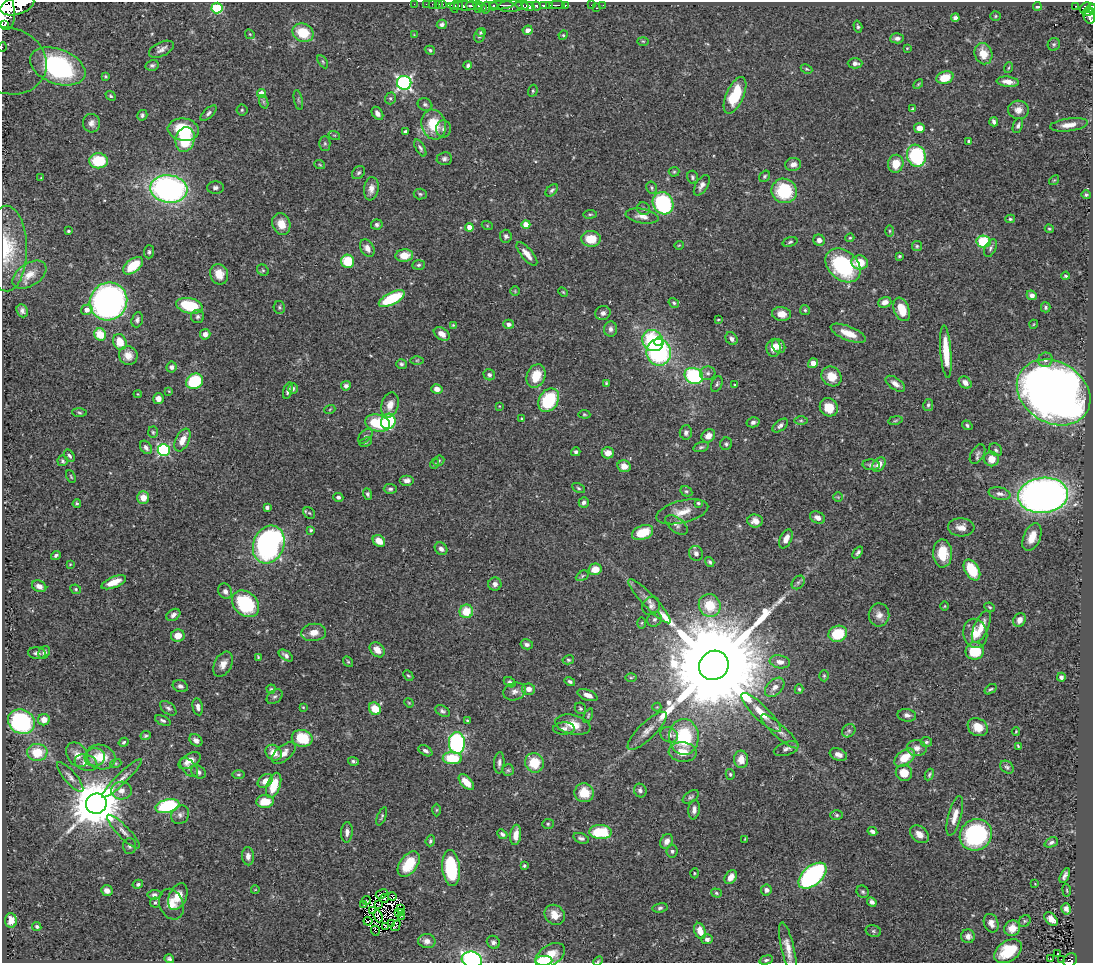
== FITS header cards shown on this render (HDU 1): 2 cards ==
NAXIS1  =                 1091
NAXIS2  =                  961

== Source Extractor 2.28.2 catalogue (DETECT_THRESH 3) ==
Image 1091 x 961 px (HDU 1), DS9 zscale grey, 1 PNG px = 1 image px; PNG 1095 x 965 px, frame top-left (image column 1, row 961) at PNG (2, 2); each listed source drawn as its Kron ellipse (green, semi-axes under 4 px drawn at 4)
Background 0.421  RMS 0.019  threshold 0.0581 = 3 sigma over >= 5 px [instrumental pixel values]
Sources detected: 503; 7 with non-positive FLUX_AUTO (blend fragments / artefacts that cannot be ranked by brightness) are neither listed nor drawn; the other 496 listed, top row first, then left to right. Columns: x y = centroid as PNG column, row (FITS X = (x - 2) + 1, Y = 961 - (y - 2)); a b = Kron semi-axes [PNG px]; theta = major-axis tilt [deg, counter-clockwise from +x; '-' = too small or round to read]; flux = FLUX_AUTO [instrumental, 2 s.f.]
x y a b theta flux
414 4 2 2 - 7.4
426 4 2 2 - 5
432 4 2 2 - 7.7
439 4 3 2 - 20
443 4 2 2 - 7.6
17 5 17 9 18 2300
458 5 4 3 - 48
501 5 12 4 3 140
522 5 6 2 -8 200
544 5 4 3 - 220
557 5 8 2 0 110
565 5 3 3 - 62
591 5 2 2 - 7.2
603 5 2 2 - 4
464 6 17 4 -2 260
471 6 6 3 -3 270
480 6 7 3 -29 71
493 6 4 3 - 140
511 6 12 6 4 340
528 6 7 4 -14 410
536 6 5 3 - 230
549 6 3 3 - 92
1037 6 4 3 - 3
1076 6 3 2 - 32
455 7 6 2 -88 94
217 8 5 5 - 110
486 8 6 3 81 150
597 8 2 2 - 0.78
1085 8 6 4 43 150
1091 8 5 4 - 140
478 9 3 2 - 46
5 11 19 9 -84 2500
1089 12 5 3 - 170
995 16 5 4 - 1.6
1089 16 8 5 -77 310
955 18 4 4 - 4
5 24 2 2 - 3500
442 24 5 4 - 4.2
858 27 6 4 -73 2
528 30 5 4 - 6.5
481 32 5 4 - 2.2
303 33 11 8 -23 38
250 34 5 4 - 1.5
414 35 4 4 - 0.99
563 35 5 4 - 1.5
479 36 7 5 75 2.6
897 38 7 5 4 5
643 41 5 3 - 1.3
1054 44 6 6 - 2.3
2 47 4 2 - 5.7
907 48 3 3 - 0.99
161 49 13 7 25 6.7
430 50 5 4 - 2.3
983 54 11 8 -70 19
9 61 38 33 -22 91
323 62 7 4 -59 2.1
855 63 7 5 -1 4.6
152 65 7 5 12 3
468 65 4 3 - 2.8
58 66 29 17 -20 350
1008 68 5 3 - 1.4
806 69 6 4 -26 1.7
105 76 3 3 - 1.6
945 78 9 6 18 28
1008 82 11 5 -6 9
404 83 7 7 - 300
918 84 6 3 46 1.4
533 91 6 4 72 1.9
261 94 4 4 - 20
735 95 20 8 66 50
111 96 5 4 - 1.8
390 98 6 5 - 2.3
298 100 10 3 -79 1.9
264 102 7 4 -71 2.3
425 105 7 6 - 3.1
912 109 4 3 - 1.8
242 110 5 5 - 2
1018 110 10 9 - 9.8
208 113 10 4 42 3.8
377 113 7 5 -55 6.3
142 115 5 5 - 3.1
994 122 5 3 - 3
92 123 9 8 - 6.6
434 124 15 12 -72 43
1069 125 19 6 7 14
1018 126 8 4 69 3.6
919 128 5 5 - 10
443 129 8 7 - 4.5
183 130 15 11 -6 55
405 131 4 3 - 2.5
334 135 6 3 -18 1.5
185 140 12 9 75 67
969 141 4 3 - 2.6
325 143 7 5 -89 2.4
420 148 9 4 -60 3.1
916 156 11 9 -72 110
444 159 8 6 5 3.6
98 161 9 7 -1 50
793 164 8 6 10 7.3
896 164 9 7 77 21
320 165 5 3 - 1.4
674 172 5 5 - 1.8
359 173 7 5 44 2.8
764 176 6 5 - 2.2
692 177 6 5 - 2.5
41 178 4 4 - 1
1054 180 5 4 - 1.6
702 185 11 6 59 6.4
652 187 6 5 - 2.3
215 188 8 6 1 4
169 189 19 13 -7 380
371 189 12 7 82 8.4
552 190 7 4 45 2.7
784 191 13 12 - 74
420 194 6 5 - 2.4
1086 195 5 4 - 2.1
663 203 11 10 - 160
644 209 7 6 - 3.2
590 214 6 3 8 1.6
642 216 17 7 -10 10
1010 219 5 4 - 1.7
281 224 11 8 -69 16
526 224 4 4 - 19
377 225 6 5 - 3.5
487 225 5 3 - 1.2
469 227 4 4 - 12
1049 229 4 3 - 1.6
69 231 3 3 - 1.9
890 231 6 4 -90 1.6
506 236 6 6 - 3.8
850 238 4 4 - 1.5
591 239 10 8 -2 26
819 240 6 5 - 6.5
790 242 7 4 17 2.4
984 242 7 6 - 68
679 245 5 3 - 1
917 246 5 5 - 1.9
367 248 9 6 -60 8.4
990 248 9 5 65 3.3
7 249 43 20 -90 58
149 252 6 5 - 2.4
527 254 14 5 -50 12
404 256 9 6 7 19
899 256 4 3 - 1.6
348 261 6 6 - 46
860 262 8 7 - 25
419 265 6 5 - 2.5
843 265 20 14 -42 130
133 266 11 6 38 42
263 270 6 5 - 1.9
219 274 10 9 - 18
29 275 19 11 33 19
1065 276 4 3 - 1.9
515 291 5 4 - 1.8
563 292 6 3 -44 1.4
1032 295 5 4 - 5.2
392 299 14 6 27 68
108 301 19 18 - 490
885 302 7 5 18 8.4
674 303 5 4 - 2.1
189 306 13 7 -13 57
279 307 6 5 - 2.2
1046 307 5 4 - 2.3
902 309 12 7 -68 27
87 310 6 5 - 8.8
805 310 5 5 - 2
22 311 7 5 -67 4.7
603 313 8 7 - 4.6
781 314 9 7 -7 11
198 316 6 6 - 3.4
137 320 8 5 71 3.5
718 320 4 2 - 1.2
509 324 5 4 - 4.5
1034 324 4 3 - 1
453 325 4 4 - 1.2
611 329 8 6 87 4.9
848 333 19 7 -23 21
100 334 6 5 - 29
205 334 5 5 - 6.1
442 334 8 5 -32 8.7
732 339 7 5 -50 5.3
653 341 11 10 - 92
120 342 8 6 -66 23
659 342 4 4 - 22
779 346 7 6 - 8.7
774 348 9 7 86 11
659 352 13 12 - 210
946 352 26 5 -85 35
128 355 9 9 - 11
417 360 6 4 1 2.1
1045 360 7 7 - 5
813 363 5 4 - 11
401 364 5 5 - 2.8
172 367 5 5 - 4.1
708 373 8 7 - 4.3
489 375 6 5 - 3.4
536 376 12 9 69 30
694 376 9 8 - 120
831 376 10 9 - 20
195 381 9 7 36 83
965 382 7 5 -41 7.7
606 383 3 3 - 1.4
717 384 8 5 67 2.7
895 384 11 6 -35 7.8
735 385 4 3 - 1.4
346 386 5 4 - 4.3
293 389 5 4 - 2.2
437 389 5 4 - 7.4
169 391 3 3 - 1
288 391 8 4 73 4
1054 392 39 30 -31 1500
138 394 4 4 - 1.1
158 399 5 5 - 8.2
549 400 12 9 57 75
390 405 13 8 73 14
928 405 6 5 - 2.7
499 406 3 3 - 0.92
829 407 9 8 - 26
330 409 5 3 - 1.4
79 413 7 3 -2 2.1
584 414 6 4 -6 1.6
522 419 4 3 - 1.5
895 420 7 3 10 1.7
388 421 8 7 - 80
801 421 6 4 0 2.2
753 422 6 5 - 4.2
378 423 12 8 -15 56
780 425 9 5 38 4.4
967 425 5 4 - 2.6
153 432 6 4 -86 2
686 433 7 6 - 3.8
365 436 9 5 46 3.4
708 436 7 6 - 9.3
182 440 12 6 64 15
366 442 6 4 25 1.6
726 444 6 6 - 2.7
146 447 7 5 -56 5.5
701 447 8 5 15 2.7
164 450 6 6 - 160
996 450 7 6 - 2.6
576 452 5 4 - 2.8
608 453 6 5 - 13
977 454 10 6 58 4.1
69 456 6 4 -54 2.8
991 459 7 7 - 16
63 461 5 5 - 2.2
439 461 6 5 - 2
434 464 5 3 - 1.2
879 464 8 5 52 9.8
871 465 8 5 -4 3.7
624 466 7 6 - 13
71 477 6 3 -63 1.6
407 481 7 5 0 5.8
578 488 7 4 -28 2.2
390 489 6 5 - 2.9
686 491 6 5 - 2.1
368 494 5 4 - 2.5
1000 494 11 6 -13 6.1
1043 495 25 17 7 910
338 497 5 4 - 3.6
838 497 5 5 - 1.7
143 498 6 6 - 16
584 502 5 5 - 4
77 503 4 3 - 2.1
698 503 4 3 - 2
267 507 4 4 - 3.1
682 512 26 11 14 20
309 513 6 5 - 2.1
817 518 8 6 -27 7.9
755 521 7 6 - 7.7
676 525 13 7 -38 5.5
961 527 13 9 -2 11
311 530 4 3 - 1.9
643 533 11 7 21 34
1032 537 15 8 67 17
786 539 10 5 65 11
379 541 7 5 -40 15
269 545 19 15 68 360
441 549 7 5 -47 6.2
858 552 7 4 52 2.9
696 553 7 7 - 5.2
942 553 14 9 -89 30
56 555 5 3 - 2.7
710 562 5 3 - 2.3
70 564 4 3 - 1.1
595 569 6 5 - 16
972 570 11 7 -59 45
582 576 7 4 31 2.1
114 582 13 5 22 17
798 582 7 6 - 3
495 584 6 6 - 5.8
39 586 7 5 -27 7.3
76 589 5 4 - 1.8
225 591 8 6 -62 4.9
649 601 30 6 -46 13
245 604 15 11 -44 94
710 605 11 10 - 37
651 606 9 8 - 5.6
945 606 5 3 - 1.1
990 607 5 3 - 1.5
466 611 7 6 - 29
173 615 7 5 34 4.9
879 615 11 10 - 9.3
654 619 8 7 - 4.4
1019 620 7 6 - 7.3
642 623 5 4 - 1.4
981 627 17 7 66 17
314 632 12 8 7 13
975 633 15 12 -77 18
838 634 9 8 - 51
178 636 7 6 - 17
527 644 6 5 - 4.1
377 650 8 6 -46 11
975 651 9 9 - 42
44 652 7 5 59 3.8
37 653 9 6 -6 3.8
286 655 8 4 -34 4.4
258 657 4 3 - 1.3
568 660 6 4 10 2.1
348 662 6 4 -53 1.7
780 662 10 6 -10 9.2
223 664 13 8 62 10
714 665 15 14 - 56000
408 676 6 4 -46 1.9
824 676 5 4 - 1.9
1061 677 4 4 - 3.6
631 678 6 4 0 1.7
510 682 6 4 -30 3.1
570 682 5 4 - 2.7
180 686 8 6 -19 4.1
775 687 11 7 44 8.7
271 689 4 4 - 1.5
528 689 6 5 - 7.4
799 689 5 4 - 2
990 689 7 4 35 2.1
514 691 11 8 16 7.2
588 695 10 5 -20 8.3
275 697 9 6 37 3.4
409 703 5 4 - 1.3
198 707 8 5 -78 4.8
303 707 4 4 - 1.2
657 707 4 4 - 1.3
168 708 9 5 -38 3.7
580 708 6 5 - 2.2
375 709 6 5 - 28
442 711 8 5 -28 3
761 712 27 7 -45 19
907 715 9 6 -9 5.1
588 716 7 4 65 1.8
44 720 6 5 - 11
163 720 8 4 -23 3.1
467 720 4 4 - 1.5
21 722 14 12 -25 180
573 725 18 9 -12 20
978 727 10 8 -30 17
564 728 11 6 2 4.7
647 731 26 8 44 13
780 731 24 6 -42 10
849 731 7 6 - 3.4
1016 731 4 3 - 1.6
669 735 9 7 -28 6.1
146 736 5 4 - 2.4
684 737 18 15 -88 82
302 738 10 8 -11 47
196 740 7 5 -40 6.4
124 742 5 4 - 2
926 742 5 5 - 2.7
457 743 11 8 -89 220
1018 746 4 2 - 1.6
917 748 10 8 -6 7.5
786 749 13 6 18 5.5
425 751 7 4 -30 4.3
37 752 10 8 -1 35
683 752 14 9 -3 18
274 753 9 7 -39 14
284 753 14 7 41 11
77 755 13 10 -56 12
838 755 9 6 -20 7.6
95 757 10 9 - 10
101 757 15 12 -18 28
452 758 10 6 -1 48
905 758 12 7 38 30
741 759 9 7 -88 13
190 761 12 7 31 13
353 761 5 4 - 2.7
86 763 11 8 -18 9.8
116 763 5 3 - 1.4
499 763 11 5 86 4.6
534 763 10 9 - 37
1007 767 7 5 -39 3
189 768 11 6 -50 6
508 770 6 5 - 2.2
199 772 8 6 -35 4.5
904 773 8 8 - 20
730 774 5 4 - 2.1
238 775 6 3 0 1.6
929 775 6 4 62 2.4
70 777 19 6 -49 6.8
122 778 27 5 44 10
265 781 8 6 36 11
466 782 9 5 -47 18
274 785 13 6 71 34
640 790 7 6 - 3.7
121 791 10 9 - 10
584 793 10 9 - 26
691 797 9 5 33 2.9
265 801 8 6 5 29
96 804 10 10 - 6700
168 806 12 6 14 120
436 810 6 4 89 1.6
694 810 10 5 83 5.8
180 815 10 8 48 5.9
837 815 6 5 - 2.1
382 816 9 4 67 2.1
955 816 20 6 75 12
548 824 6 5 - 2
872 831 5 4 - 3.5
123 832 22 6 -46 9.3
347 832 10 6 87 6.2
600 832 11 7 -3 66
502 834 5 4 - 3.5
919 834 10 7 -41 9.9
516 835 10 5 83 11
976 835 16 15 - 170
581 838 8 5 -18 3.8
745 839 4 2 - 1.1
430 841 5 4 - 2.5
667 841 7 6 - 8.3
1051 842 7 5 23 3.4
130 846 8 6 -88 3.5
672 851 6 5 - 3
248 856 9 6 -86 6.7
409 864 14 8 54 42
524 866 4 3 - 1.9
451 868 18 9 -84 78
694 873 5 3 - 1.4
812 876 16 9 40 280
1065 876 8 4 64 4.6
731 877 7 5 57 11
138 884 5 4 - 2.4
1035 884 3 2 - 0.84
255 890 4 3 - 0.85
766 890 6 5 - 5.3
1067 890 6 3 -82 1.4
107 891 6 5 - 7.9
863 892 6 5 - 2.4
716 893 5 4 - 1.9
381 894 6 3 30 2.2
154 895 7 5 5 4
392 896 4 3 - 1.9
178 897 14 8 66 20
385 898 4 2 - 1.3
367 900 4 3 - 0.37
872 902 5 4 - 4.7
155 903 5 5 - 2.5
171 904 16 12 -68 16
364 904 3 2 - 1.3
379 904 3 2 - 1.1
660 908 7 4 9 2.7
400 909 2 2 - 1.8
1066 909 6 4 -75 4.9
372 911 2 2 - 0.51
399 913 3 2 - 1.6
402 913 3 2 - 1.3
555 915 11 9 -41 13
378 916 6 2 -66 0.45
401 916 3 2 - 2.1
1051 919 8 5 -41 9.4
11 920 7 6 - 12
368 921 4 2 - 1.2
1025 921 6 5 - 2
392 923 3 2 - 2.1
991 923 9 7 -68 7.6
37 926 5 4 - 2.7
396 926 6 3 60 1.1
386 927 3 2 - 1.6
1012 928 8 7 - 13
375 931 5 2 - 1.4
700 931 8 5 -70 15
873 931 8 6 -16 2.8
968 936 7 7 - 7.4
707 939 5 5 - 4.4
427 941 8 7 - 7.9
493 942 7 6 - 3.8
788 948 27 6 -77 15
1008 951 15 10 34 44
1058 953 3 2 - 1.6
550 955 16 10 34 22
169 959 5 4 - 2.5
1050 959 2 2 - 0.73
1061 959 3 2 - 1.9
472 960 10 8 -15 240
766 960 7 4 15 2.5
1070 960 7 6 - 69
544 961 8 5 2 54
598 961 5 3 - 1.3
At the frame edge (FLAGS 8, measured only in part): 10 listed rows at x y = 17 5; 1091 8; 5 11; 2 47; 9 61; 7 249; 472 960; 1070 960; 544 961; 598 961
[7 non-positive-flux detections neither listed nor drawn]